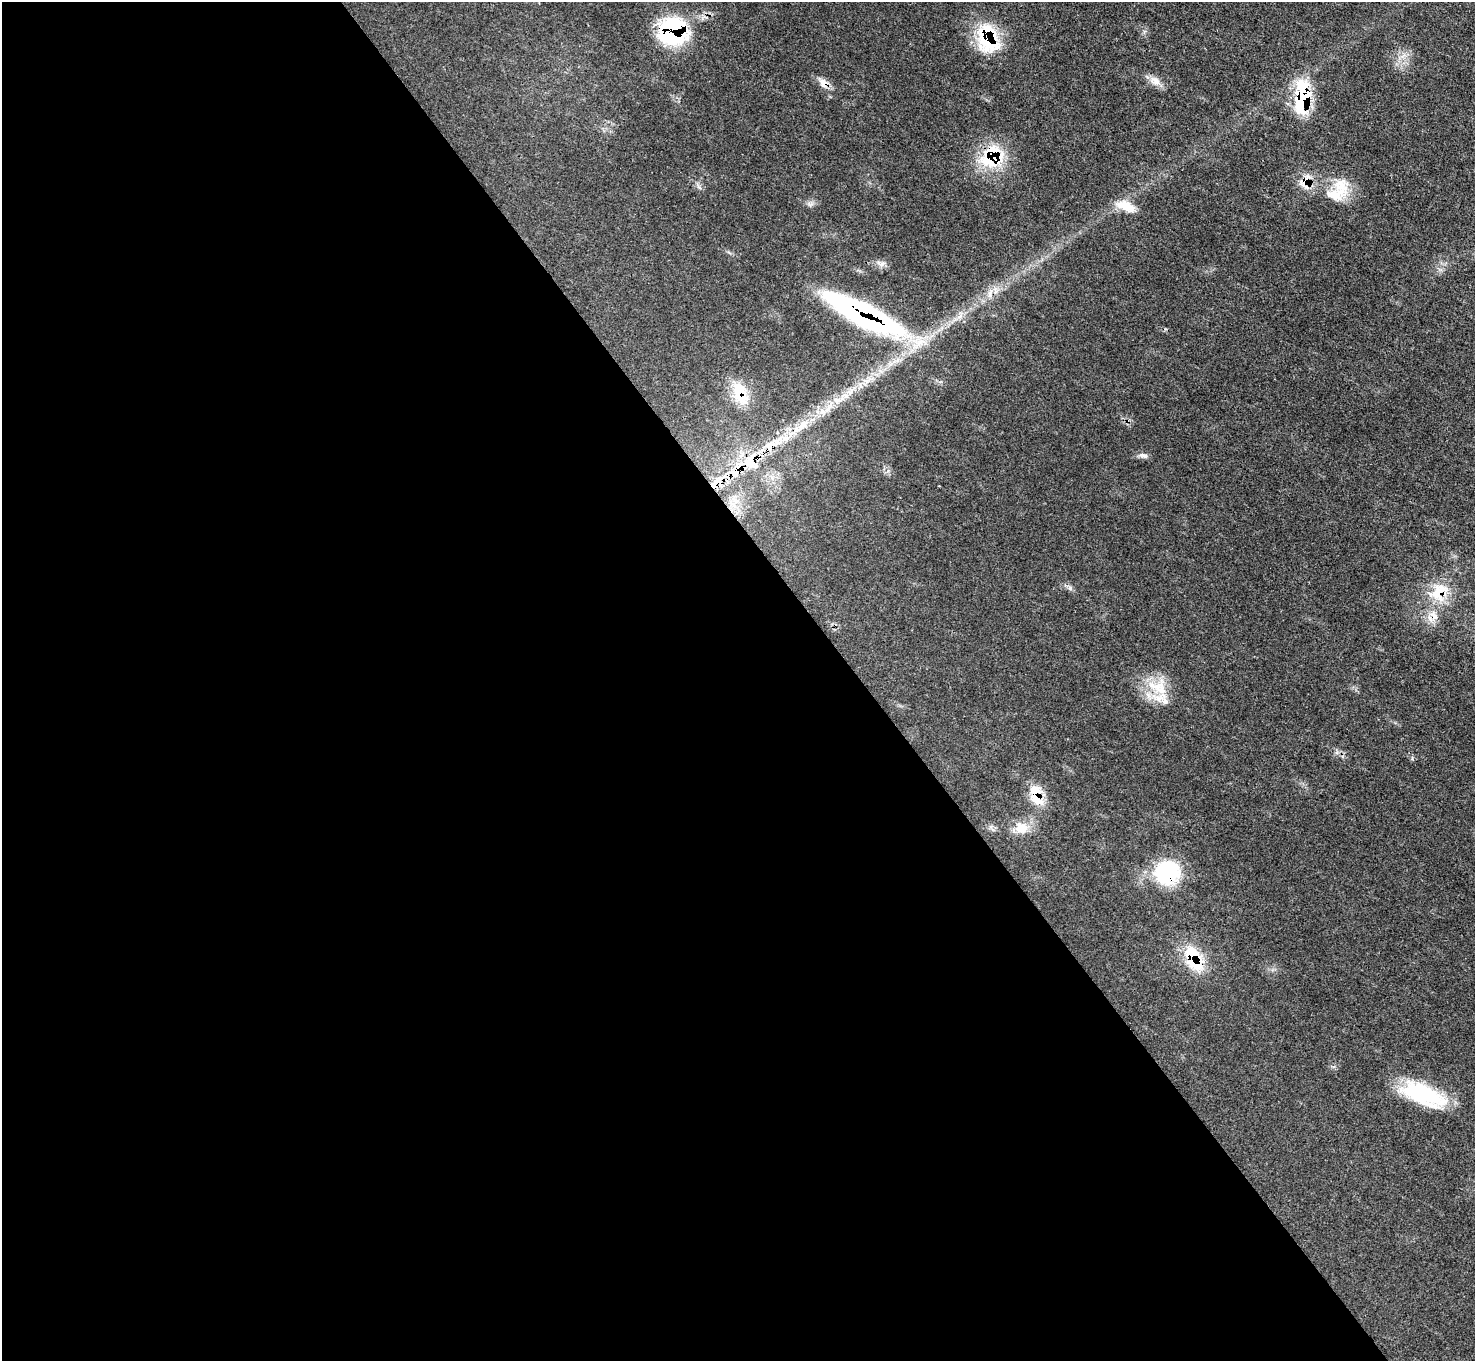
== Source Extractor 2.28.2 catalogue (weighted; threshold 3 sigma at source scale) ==
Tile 9 of 4 x 4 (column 1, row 3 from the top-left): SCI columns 2-1474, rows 1657-3015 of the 5895 x 5889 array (HDU 1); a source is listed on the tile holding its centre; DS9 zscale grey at full resolution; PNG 1477 x 1363 px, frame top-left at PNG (2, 2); no overlay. Shown black and unused: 58% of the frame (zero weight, under 3 of 4 exposures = <1% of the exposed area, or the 3 px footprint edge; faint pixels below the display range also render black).
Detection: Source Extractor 2.28.2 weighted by HDU 2 'WHT'; one run over the whole footprint, this tile lists its part. Background 0.0784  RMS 0.004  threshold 0.0178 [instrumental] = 3 sigma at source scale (4.5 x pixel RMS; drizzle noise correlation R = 1.50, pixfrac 1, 0.05/0.05 arcsec/px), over >= 5 px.
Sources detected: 34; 1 cosmic-ray / hot-pixel residue — not listed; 4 inside a brighter listed object's ellipse — not listed separately; the other 29 listed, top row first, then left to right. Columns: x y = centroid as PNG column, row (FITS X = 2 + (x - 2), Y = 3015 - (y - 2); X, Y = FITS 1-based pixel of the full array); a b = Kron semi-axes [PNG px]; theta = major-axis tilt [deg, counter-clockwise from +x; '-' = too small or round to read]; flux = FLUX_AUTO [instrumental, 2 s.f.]
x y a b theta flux
672 31 31 29 5 44
988 39 37 24 -77 26
1155 81 16 11 -28 3.7
823 83 14 10 -72 3.1
1302 97 40 17 84 27
993 157 26 22 44 27
1305 181 24 11 47 5.7
1338 191 36 22 48 13
810 204 8 5 -35 1
1126 206 27 11 -21 7
881 264 14 6 -16 1.9
990 294 15 5 74 2.4
865 314 77 19 -27 120
740 393 33 17 -71 12
838 400 17 10 6 4.6
823 412 11 7 -30 2.4
802 426 21 10 50 6.2
785 438 13 9 2 4.3
1144 456 12 5 -13 1.5
750 462 27 23 16 17
735 501 10 7 -56 2.6
1070 588 6 6 - 0.99
1439 592 33 22 53 16
1158 687 33 22 -20 14
1036 794 30 16 -75 10
1021 828 19 17 1 6.9
1167 872 33 30 34 26
1193 958 35 19 -66 18
1423 1095 53 21 -23 32
Overlapping masked pixels (flux is a lower limit): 14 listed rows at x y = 672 31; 988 39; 823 83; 1302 97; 993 157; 1305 181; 1338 191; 865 314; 740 393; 750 462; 1439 592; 1036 794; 1167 872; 1193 958
Unlisted compact peaks at least as high as the median listed source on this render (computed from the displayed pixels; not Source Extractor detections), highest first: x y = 1412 759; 699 187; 888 471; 991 827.